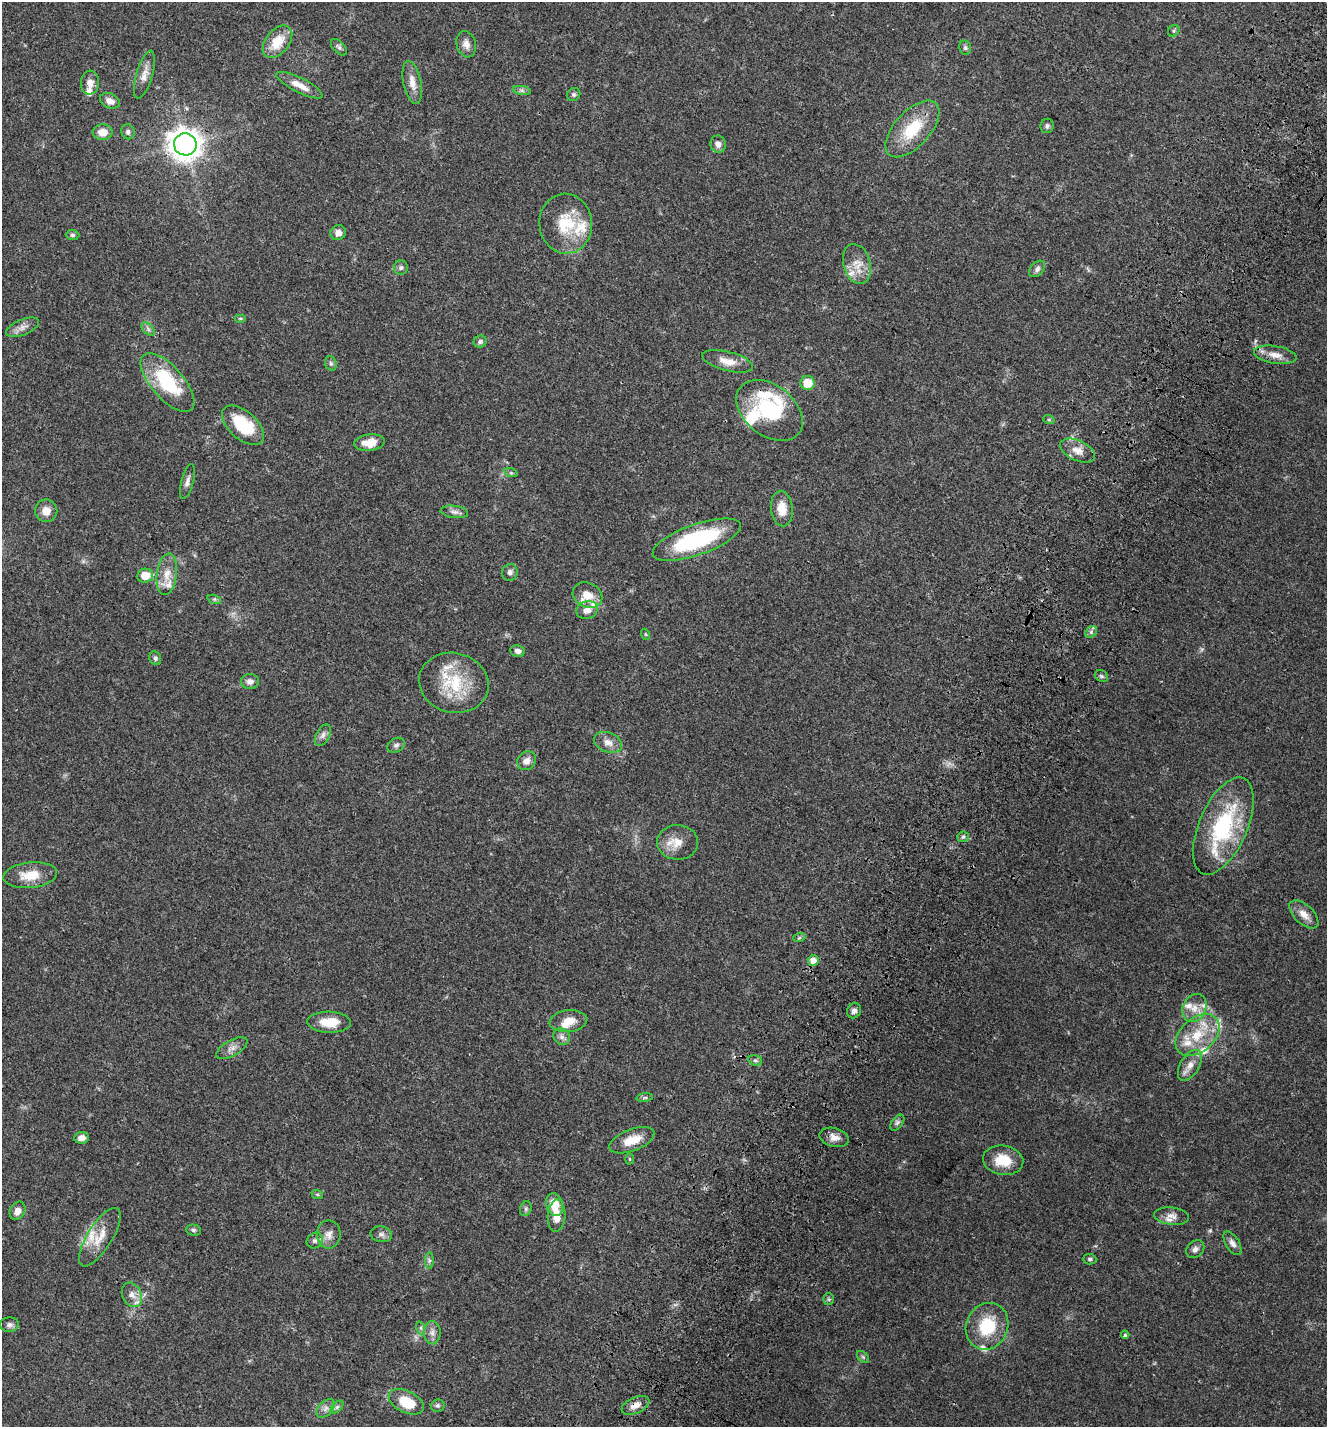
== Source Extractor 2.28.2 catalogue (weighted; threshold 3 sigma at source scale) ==
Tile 10 of 4 x 4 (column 2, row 3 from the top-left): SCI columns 1688-3012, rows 1582-3006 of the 6087 x 5999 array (HDU 1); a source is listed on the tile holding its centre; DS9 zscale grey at full resolution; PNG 1329 x 1429 px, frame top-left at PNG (2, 2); each listed source drawn as its Kron ellipse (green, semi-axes under 4 px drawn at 4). Shown black and unused: <1% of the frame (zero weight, under 3 of 4 exposures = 9% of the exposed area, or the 3 px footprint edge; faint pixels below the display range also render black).
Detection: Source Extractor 2.28.2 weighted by HDU 2 'WHT'; one run over the whole footprint, this tile lists its part. Background 0.0494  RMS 0.0041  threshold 0.0186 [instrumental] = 3 sigma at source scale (4.5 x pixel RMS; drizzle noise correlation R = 1.50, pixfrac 1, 0.0396/0.0396 arcsec/px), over >= 5 px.
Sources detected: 131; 19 inside a brighter listed object's ellipse — not listed separately; the other 112 listed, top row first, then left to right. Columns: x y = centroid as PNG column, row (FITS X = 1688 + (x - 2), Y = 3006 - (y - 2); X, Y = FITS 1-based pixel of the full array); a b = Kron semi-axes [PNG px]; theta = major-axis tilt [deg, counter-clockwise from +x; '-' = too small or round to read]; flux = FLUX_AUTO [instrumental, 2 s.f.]
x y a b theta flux
1174 31 6 5 - 0.68
278 42 18 11 52 9.1
466 44 13 9 -75 2.9
339 47 10 5 -46 1
965 48 7 6 - 0.93
144 75 25 8 73 3.8
412 82 22 9 -78 4.3
90 83 12 9 85 2.8
299 85 26 7 -27 5.3
522 90 9 4 -9 1.1
574 94 7 6 - 0.9
110 101 10 7 -24 2.8
1047 126 7 6 - 0.96
912 129 35 17 47 17
103 132 10 7 3 4
128 132 7 6 - 1.2
185 144 11 11 - 530
718 144 8 7 - 2
566 224 30 26 -85 17
338 233 8 7 - 2.5
73 235 7 5 -1 0.83
857 264 20 13 -74 6.2
401 268 7 7 - 1.1
1037 269 9 6 47 1.3
240 318 6 4 0 0.48
22 327 17 7 22 2.9
148 329 8 5 -46 1.1
480 342 6 6 - 0.93
1275 355 21 9 -9 4.2
728 361 26 9 -14 5.4
331 363 7 5 -68 0.91
167 383 36 16 -49 27
808 383 7 7 - 7.7
770 410 37 25 -38 27
1049 420 6 3 -18 0.43
243 425 25 14 -42 19
369 443 15 8 6 5.1
1078 451 18 10 -25 4.3
511 473 7 4 -18 0.57
187 482 18 6 75 1.9
782 509 18 11 -84 6.4
46 511 11 11 - 4
454 512 14 6 -7 1.7
697 540 46 15 19 43
510 572 8 7 - 1.4
167 574 21 10 82 5.4
145 576 8 7 - 5.7
587 595 15 12 -25 5.5
214 599 7 4 -18 0.72
587 610 11 9 22 3.1
1091 632 6 5 - 0.96
645 634 5 3 - 0.36
518 651 7 6 - 1.8
155 658 7 5 -65 0.9
1101 676 7 5 -35 0.81
250 681 9 7 4 2
454 683 35 30 -14 21
323 735 11 6 61 1.7
608 742 15 9 -21 3.3
396 745 9 7 29 1.2
527 761 10 8 39 2.8
1223 826 52 24 67 41
963 837 6 5 - 0.73
678 842 20 17 -2 6.7
30 875 27 12 6 8.2
1304 914 18 9 -43 4
799 938 6 4 19 0.56
813 960 5 5 - 3.1
1194 1008 14 11 66 4.5
854 1011 8 7 - 1.6
568 1021 19 11 7 5.9
329 1022 22 10 -2 7.7
1197 1035 25 17 41 13
562 1037 9 7 -45 1.8
232 1048 17 8 29 2.6
755 1060 7 5 -16 0.86
1190 1065 17 9 58 4
645 1098 8 4 7 0.74
897 1123 9 5 52 1.1
834 1137 15 9 -14 3.4
82 1138 7 5 6 2
632 1140 24 11 21 8.2
629 1159 5 3 - 0.43
1003 1160 20 14 -9 9.4
317 1194 6 3 -19 0.49
554 1205 11 8 -72 7.2
526 1209 7 5 70 0.9
17 1211 9 7 60 2.6
557 1216 16 9 87 5.2
1171 1216 17 8 -7 2.9
193 1230 7 5 -1 0.82
329 1234 14 11 89 3.3
381 1234 11 8 -9 1.6
100 1237 33 12 58 7.7
315 1241 8 7 - 1.3
1233 1243 13 6 -59 2
1195 1249 10 8 43 1.8
1090 1259 6 5 - 0.9
429 1261 8 4 90 0.86
132 1295 13 9 -67 3.2
829 1299 6 5 - 0.64
9 1325 9 7 3 1.4
987 1326 24 21 65 16
421 1328 6 4 -72 0.79
432 1333 12 8 -89 2.2
1125 1335 4 4 - 0.61
863 1357 7 4 -45 0.7
406 1402 19 11 -26 13
635 1405 15 8 24 3.2
438 1406 7 6 - 0.82
337 1407 8 4 45 1
326 1408 11 7 46 1.9
Overlapping masked pixels (flux is a lower limit): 4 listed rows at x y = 185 144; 1078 451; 1223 826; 635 1405